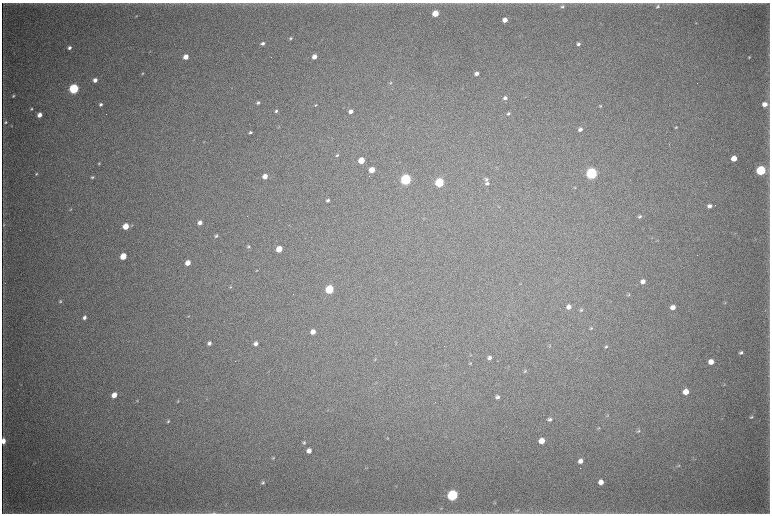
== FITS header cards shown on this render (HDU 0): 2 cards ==
NAXIS1  =                 1536 / length of data axis 1
NAXIS2  =                 1023 / length of data axis 2

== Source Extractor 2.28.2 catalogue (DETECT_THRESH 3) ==
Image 1536 x 1023 px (HDU 0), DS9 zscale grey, zoomed out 1/2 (1 PNG px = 2 x 2 image px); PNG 772 x 516 px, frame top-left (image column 1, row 1022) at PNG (2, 3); no overlay
Background 3910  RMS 35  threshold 106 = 3 sigma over >= 5 px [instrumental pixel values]
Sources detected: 131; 5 cannot appear on this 1/2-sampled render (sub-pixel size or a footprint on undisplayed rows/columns) and are not listed; the other 126 listed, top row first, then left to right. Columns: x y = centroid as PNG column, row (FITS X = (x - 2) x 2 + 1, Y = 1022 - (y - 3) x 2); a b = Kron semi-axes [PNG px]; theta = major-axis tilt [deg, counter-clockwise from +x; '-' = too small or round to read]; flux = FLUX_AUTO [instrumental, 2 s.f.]
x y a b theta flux
326 3 3 2 - 3.1e+03
562 6 5 5 - 1.5e+04
658 6 5 4 - 1.2e+04
435 13 4 4 - 1.7e+05
136 16 4 3 - 5.0e+03
505 20 4 3 - 6.7e+04
696 23 3 2 - 3.4e+03
291 38 4 3 - 1.0e+04
263 43 3 3 - 2.0e+04
578 44 4 4 - 1.9e+04
69 48 4 3 - 2.4e+04
186 57 4 4 - 8.2e+04
314 57 4 3 - 6.0e+04
749 57 3 3 - 6.2e+03
477 73 4 3 - 2.8e+04
142 74 4 3 - 7.7e+03
95 80 4 3 - 4.4e+04
390 83 4 4 - 7.7e+03
74 89 5 4 - 1.2e+06
13 96 3 3 - 8.8e+03
505 98 4 4 - 2.0e+04
258 102 4 3 - 1.2e+04
101 104 4 3 - 1.8e+04
765 104 4 4 - 5.4e+04
315 105 4 3 - 7.9e+03
600 106 4 3 - 9.4e+03
31 109 3 3 - 8.8e+03
276 111 3 3 - 1.2e+04
351 111 4 4 - 3.8e+04
106 114 2 1 - 1.4e+03
508 114 5 4 - 1.3e+04
40 115 4 3 - 5.8e+04
5 122 5 4 - 1.2e+04
12 126 3 2 - 4.2e+03
278 127 4 2 - 4.3e+03
676 127 5 3 - 9.2e+03
580 129 4 4 - 2.6e+04
250 132 3 3 - 1.2e+04
204 142 3 2 - 4.3e+03
337 155 5 3 - 9.5e+03
734 158 4 4 - 1.0e+05
361 160 4 4 - 1.7e+05
99 163 3 2 - 5.8e+03
372 170 4 4 - 1.1e+05
761 170 5 4 - 1.0e+06
591 173 5 5 - 1.9e+06
36 174 4 3 - 8.9e+03
265 176 4 4 - 6.2e+04
92 177 4 3 - 1.0e+04
406 179 5 4 - 1.6e+06
486 179 5 5 - 1.7e+04
439 182 5 4 - 7.1e+05
487 183 5 4 - 1.6e+04
575 188 4 3 - 5.7e+03
327 200 4 3 - 1.5e+04
709 206 4 4 - 3.0e+04
71 209 4 3 - 5.7e+03
640 216 5 4 - 1.4e+04
200 223 4 4 - 3.6e+04
3 225 4 3 - 6.0e+03
132 225 5 3 - 8.1e+03
126 226 4 4 - 1.4e+05
735 233 3 2 - 4.0e+03
216 236 3 3 - 1.2e+04
755 239 3 2 - 2.4e+03
657 241 3 3 - 4.5e+03
248 247 5 3 - 9.3e+03
279 249 4 4 - 1.3e+05
123 256 4 4 - 1.8e+05
188 263 4 4 - 8.5e+04
256 271 3 3 - 4.5e+03
643 281 5 4 - 4.0e+04
231 287 5 3 - 7.1e+03
329 289 5 4 - 5.1e+05
628 295 5 3 - 7.9e+03
60 301 4 4 - 9.6e+03
725 303 5 3 - 7.1e+03
569 307 5 4 - 4.0e+04
673 307 4 4 - 5.2e+04
581 310 5 4 - 9.8e+03
189 316 4 3 - 6.2e+03
84 317 4 4 - 2.4e+04
591 328 6 3 32 8.7e+03
313 332 4 4 - 5.7e+04
209 343 5 4 - 2.1e+04
256 343 4 4 - 2.9e+04
550 346 5 3 - 6.9e+03
606 346 5 3 - 1.1e+04
741 352 4 4 - 1.7e+04
471 355 4 2 - 4.1e+03
489 358 5 4 - 2.5e+04
375 359 5 3 - 6.6e+03
711 362 5 4 - 8.1e+04
470 363 4 3 - 6.4e+03
525 371 5 4 - 8.3e+03
724 384 5 3 - 6.2e+03
686 392 5 4 - 9.8e+04
114 395 4 4 - 7.1e+04
497 397 4 4 - 2.0e+04
137 401 4 3 - 5.4e+03
178 401 5 3 - 6.6e+03
327 410 3 2 - 4.2e+03
608 415 4 3 - 5.8e+03
751 417 4 3 - 9.9e+03
550 419 5 4 - 2.1e+04
168 421 5 3 - 9.8e+03
598 428 5 3 - 6.4e+03
638 431 6 3 34 9.6e+03
388 438 4 2 - 4.2e+03
3 441 5 3 - 6.8e+04
542 441 5 4 - 1.0e+05
304 442 4 4 - 1.1e+04
309 451 4 4 - 4.6e+04
273 458 5 3 - 7.9e+03
695 459 3 2 - 4.0e+03
580 461 5 4 - 4.1e+04
678 466 6 3 27 1.0e+04
601 482 4 4 - 5.2e+04
263 483 6 4 39 1.4e+04
396 486 3 2 - 3.7e+03
452 495 5 5 - 1.6e+06
495 503 5 3 - 5.7e+03
226 504 3 2 - 3.8e+03
441 508 4 3 - 5.4e+03
517 510 6 4 33 1.3e+04
214 513 10 3 2 1.9e+04
At the frame edge (FLAGS 8, measured only in part): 3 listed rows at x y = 326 3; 3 441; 214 513
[5 sub-pixel or undisplayed-footprint detections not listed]